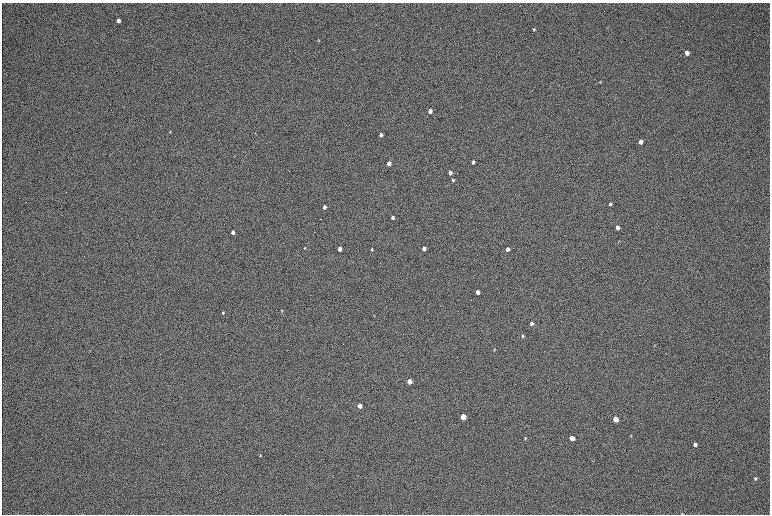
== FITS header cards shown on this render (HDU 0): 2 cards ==
NAXIS1  =                 1536 / length of data axis 1
NAXIS2  =                 1024 / length of data axis 2

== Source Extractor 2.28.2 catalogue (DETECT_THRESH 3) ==
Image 1536 x 1024 px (HDU 0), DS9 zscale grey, zoomed out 1/2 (1 PNG px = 2 x 2 image px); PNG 772 x 516 px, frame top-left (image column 1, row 1023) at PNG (2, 3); no overlay
Background 168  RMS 20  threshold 60.4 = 3 sigma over >= 5 px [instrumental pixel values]
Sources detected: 41; all 41 listed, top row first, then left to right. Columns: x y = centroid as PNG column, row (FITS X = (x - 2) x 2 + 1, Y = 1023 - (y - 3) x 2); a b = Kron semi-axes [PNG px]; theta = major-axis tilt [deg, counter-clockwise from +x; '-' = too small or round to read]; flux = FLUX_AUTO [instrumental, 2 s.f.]
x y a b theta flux
118 21 4 3 - 21000
534 29 3 3 - 5200
687 53 4 3 - 23000
600 82 4 3 - 3300
430 111 3 3 - 56000
170 132 3 2 - 2400
381 135 3 3 - 26000
640 142 3 3 - 31000
473 162 3 3 - 14000
389 163 3 3 - 45000
450 173 3 3 - 32000
453 180 3 3 - 7100
610 204 3 3 - 8700
324 207 3 3 - 24000
393 218 3 3 - 16000
320 219 2 1 - 1400
617 228 3 3 - 25000
233 232 3 3 - 19000
305 248 4 3 - 3400
340 249 3 3 - 46000
372 249 3 2 - 4100
424 249 3 3 - 35000
507 249 3 3 - 42000
477 292 3 3 - 41000
281 310 4 3 - 3000
223 313 4 3 - 4500
374 315 3 2 - 2100
531 323 3 3 - 19000
523 336 4 3 - 6500
494 349 3 3 - 2600
409 381 3 3 - 120000
360 406 3 3 - 71000
463 417 4 3 - 170000
615 419 4 3 - 110000
631 435 4 3 - 3300
525 438 3 3 - 3000
572 438 4 3 - 84000
695 444 4 3 - 12000
260 455 4 3 - 3300
755 479 4 3 - 4800
682 513 3 2 - 2000
At the frame edge (FLAGS 8, measured only in part): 1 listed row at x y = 682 513